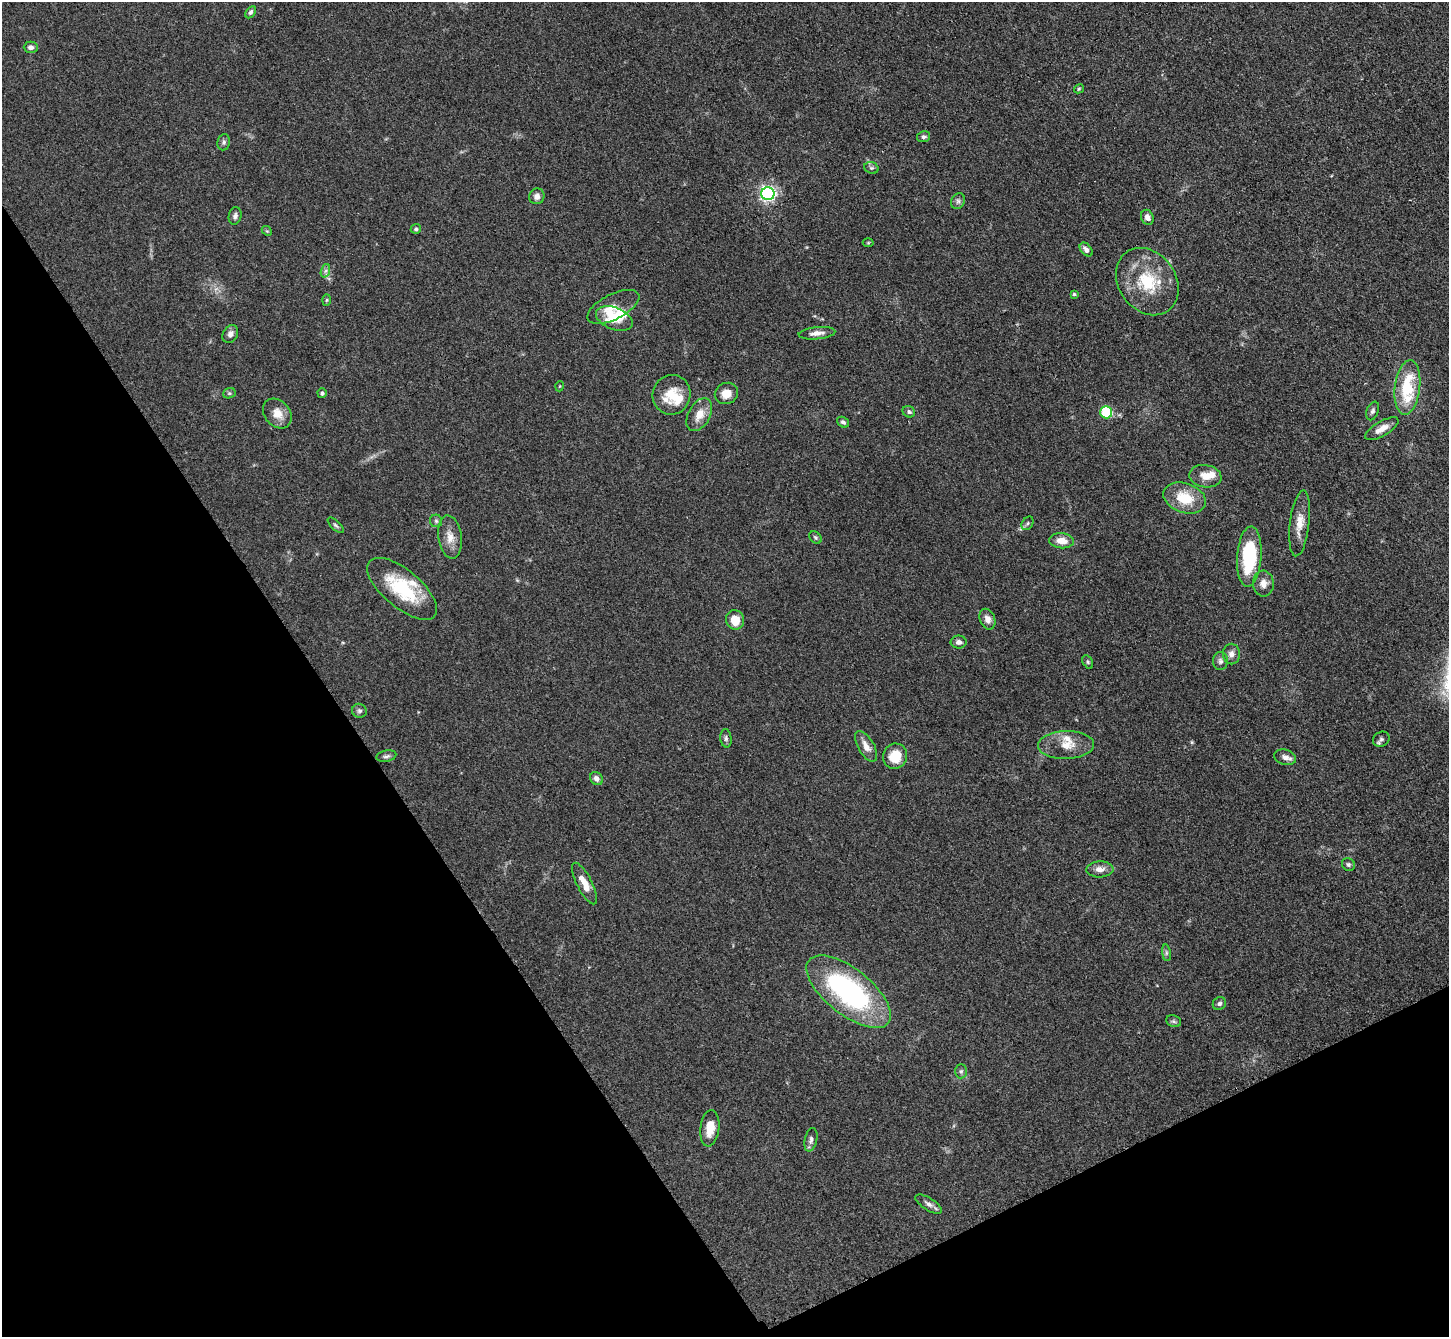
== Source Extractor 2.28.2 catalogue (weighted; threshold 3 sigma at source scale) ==
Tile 14 of 4 x 4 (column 2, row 4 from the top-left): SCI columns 1464-2910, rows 306-1640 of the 5823 x 5815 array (HDU 1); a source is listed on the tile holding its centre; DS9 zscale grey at full resolution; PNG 1451 x 1339 px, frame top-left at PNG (2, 2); each listed source drawn as its Kron ellipse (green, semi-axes under 4 px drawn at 4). Shown black and unused: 29% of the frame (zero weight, under 3 of 4 exposures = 2% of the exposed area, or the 3 px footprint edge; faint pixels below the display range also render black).
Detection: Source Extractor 2.28.2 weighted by HDU 2 'WHT'; one run over the whole footprint, this tile lists its part. Background 0.0654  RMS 0.0057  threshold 0.0258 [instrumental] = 3 sigma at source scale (4.5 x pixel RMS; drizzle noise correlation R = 1.50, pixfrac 1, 0.05/0.05 arcsec/px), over >= 5 px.
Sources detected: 81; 1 inside a brighter object's white glare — neither listed nor drawn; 6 inside a brighter listed object's ellipse — not listed separately; the other 74 listed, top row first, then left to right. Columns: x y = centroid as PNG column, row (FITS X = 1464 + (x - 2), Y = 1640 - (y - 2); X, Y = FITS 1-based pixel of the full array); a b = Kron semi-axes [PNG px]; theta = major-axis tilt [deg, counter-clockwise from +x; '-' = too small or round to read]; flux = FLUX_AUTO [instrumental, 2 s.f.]
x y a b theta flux
251 12 7 4 57 1.2
31 47 7 5 0 2.1
1079 89 5 4 - 0.59
924 137 7 5 9 1.3
224 142 8 6 81 1.4
871 168 7 5 -18 1.1
768 194 6 6 - 140
537 196 8 7 - 2.8
958 201 8 6 64 1.6
235 216 9 6 79 1.7
1147 217 8 6 -68 2.7
416 229 5 5 - 0.99
267 231 5 4 - 0.63
868 243 5 3 - 0.54
1086 250 8 5 -49 2.3
325 271 7 4 70 1.3
1147 282 36 28 -54 30
1074 294 4 3 - 0.86
327 300 6 4 88 0.65
613 307 28 12 27 8.2
614 319 19 11 -20 13
817 333 18 6 6 3.8
230 334 9 7 59 2.7
560 386 5 3 - 0.42
1407 387 27 12 83 28
229 393 6 5 - 1
322 393 5 4 - 1.1
726 393 12 10 21 6.1
672 395 20 19 - 13
1373 411 10 6 69 1.6
909 412 6 5 - 1.2
1106 412 6 6 - 28
277 413 16 12 -49 6.9
699 415 18 11 61 7.6
843 422 6 5 - 1.4
1382 429 19 7 30 5.2
1205 476 16 11 -10 7.5
1185 498 22 14 -18 16
436 521 6 6 - 1.2
1027 523 7 5 56 1
1300 523 33 9 84 8.3
336 525 10 4 -44 1.2
450 537 22 11 -82 6.7
815 537 7 5 -45 0.98
1061 541 12 7 -5 6.5
1249 557 30 12 86 38
1263 584 13 10 -88 4.3
402 589 43 19 -40 33
987 619 11 7 -69 3.5
735 620 10 9 - 8.7
959 642 8 6 0 2.2
1231 654 10 8 -90 3.1
1220 661 9 7 -88 2
1088 662 7 4 -61 0.94
359 711 7 7 - 1.5
726 738 9 5 -84 1.4
1381 739 8 7 - 1.5
1066 745 28 14 1 10
866 746 17 8 -59 5.1
386 756 10 5 12 1.6
895 756 13 12 - 12
1285 757 11 7 -15 2.9
596 778 7 6 - 2.4
1348 864 7 6 - 1.2
1100 869 13 8 3 4.1
584 883 23 7 -63 7
1166 953 8 4 -82 1.1
849 992 50 23 -38 110
1219 1003 7 6 - 1.4
1174 1021 8 5 -22 1.2
961 1071 7 6 - 1.2
710 1128 18 9 83 8.7
811 1140 12 6 77 1.9
929 1204 15 6 -31 2.4